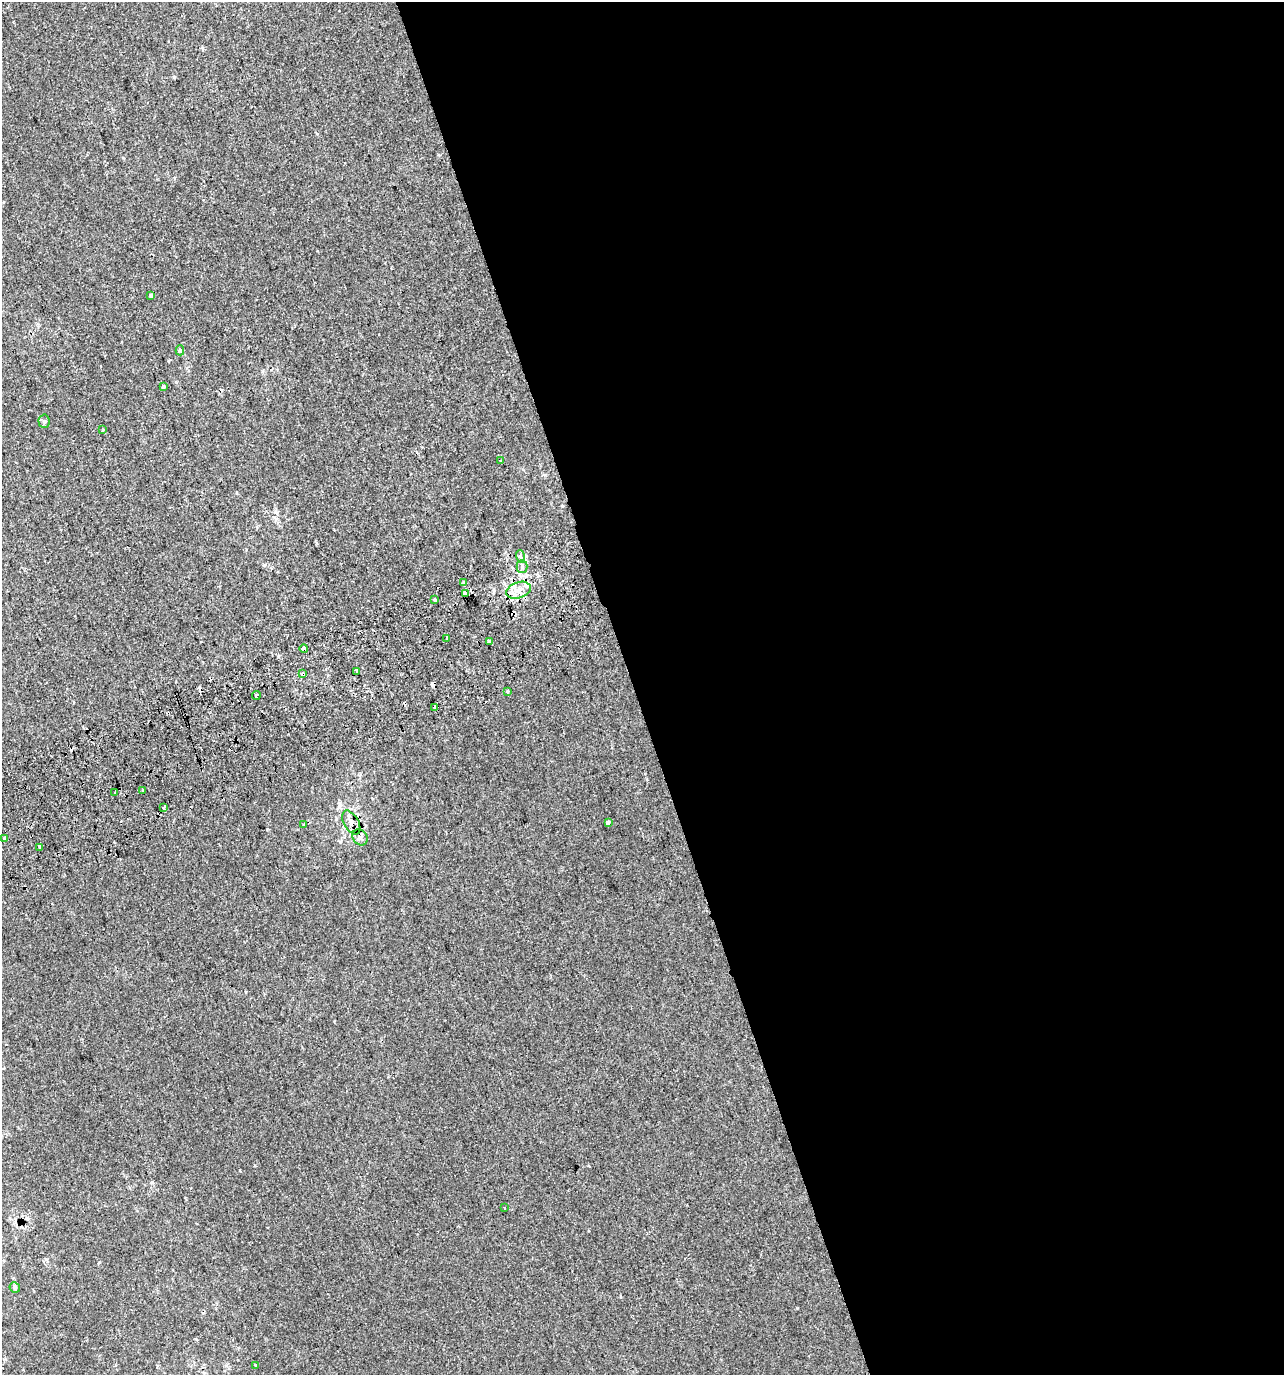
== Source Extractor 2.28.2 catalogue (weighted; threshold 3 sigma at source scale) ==
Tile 8 of 4 x 4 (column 4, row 2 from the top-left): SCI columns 3988-5269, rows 2786-4158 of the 5358 x 5574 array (HDU 1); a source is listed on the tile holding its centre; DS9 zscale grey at full resolution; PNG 1286 x 1377 px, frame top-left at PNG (2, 2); each listed source drawn as its Kron ellipse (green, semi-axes under 4 px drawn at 4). Shown black and unused: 51% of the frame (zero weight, under 2 of 3 exposures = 2% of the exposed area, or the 3 px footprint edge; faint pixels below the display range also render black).
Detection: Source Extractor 2.28.2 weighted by HDU 2 'WHT'; one run over the whole footprint, this tile lists its part. Background 4.20e-05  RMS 0.0036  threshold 0.0162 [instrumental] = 3 sigma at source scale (4.5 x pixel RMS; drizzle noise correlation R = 1.50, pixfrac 1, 0.0396/0.0396 arcsec/px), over >= 5 px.
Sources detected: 41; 7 cosmic-ray / hot-pixel residue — neither listed nor drawn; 2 inside a brighter listed object's ellipse — not listed separately; the other 32 listed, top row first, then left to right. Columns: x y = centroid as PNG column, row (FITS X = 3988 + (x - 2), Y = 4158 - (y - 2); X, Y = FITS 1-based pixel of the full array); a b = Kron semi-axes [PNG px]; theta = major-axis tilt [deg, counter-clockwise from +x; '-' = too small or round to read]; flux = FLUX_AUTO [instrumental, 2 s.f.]
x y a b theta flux
151 296 4 3 - 0.66
180 350 5 4 - 0.84
163 387 3 3 - 1.9
44 421 6 5 - 0.73
103 430 3 2 - 0.4
501 461 3 3 - 0.49
520 556 6 4 -73 0.72
522 566 6 5 - 0.94
464 583 4 3 - 1.7
519 590 12 8 19 3.2
465 594 4 3 - 110
434 599 4 3 - 1.1
447 638 3 3 - 1.2
489 641 3 3 - 3.5
304 649 4 3 - 27
356 671 3 2 - 0.75
303 674 3 3 - 1.7
507 691 3 3 - 2.4
256 696 4 2 - 0.69
435 707 4 3 - 0.82
143 790 3 3 - 0.97
115 793 3 3 - 3.1
164 807 3 3 - 1.6
608 822 3 3 - 3.4
351 823 13 7 -60 2.4
304 824 4 3 - 0.33
360 837 8 7 - 1.3
4 838 3 3 - 0.94
40 847 4 3 - 2.7
505 1208 3 2 - 0.34
15 1287 5 5 - 0.87
255 1366 3 3 - 3
Overlapping masked pixels (flux is a lower limit): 4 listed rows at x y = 465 594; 304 649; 303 674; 351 823
Unlisted compact peaks at least as high as the median listed source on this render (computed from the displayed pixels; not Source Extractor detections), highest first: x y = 174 77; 152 1182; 99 1262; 797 1308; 267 829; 123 158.